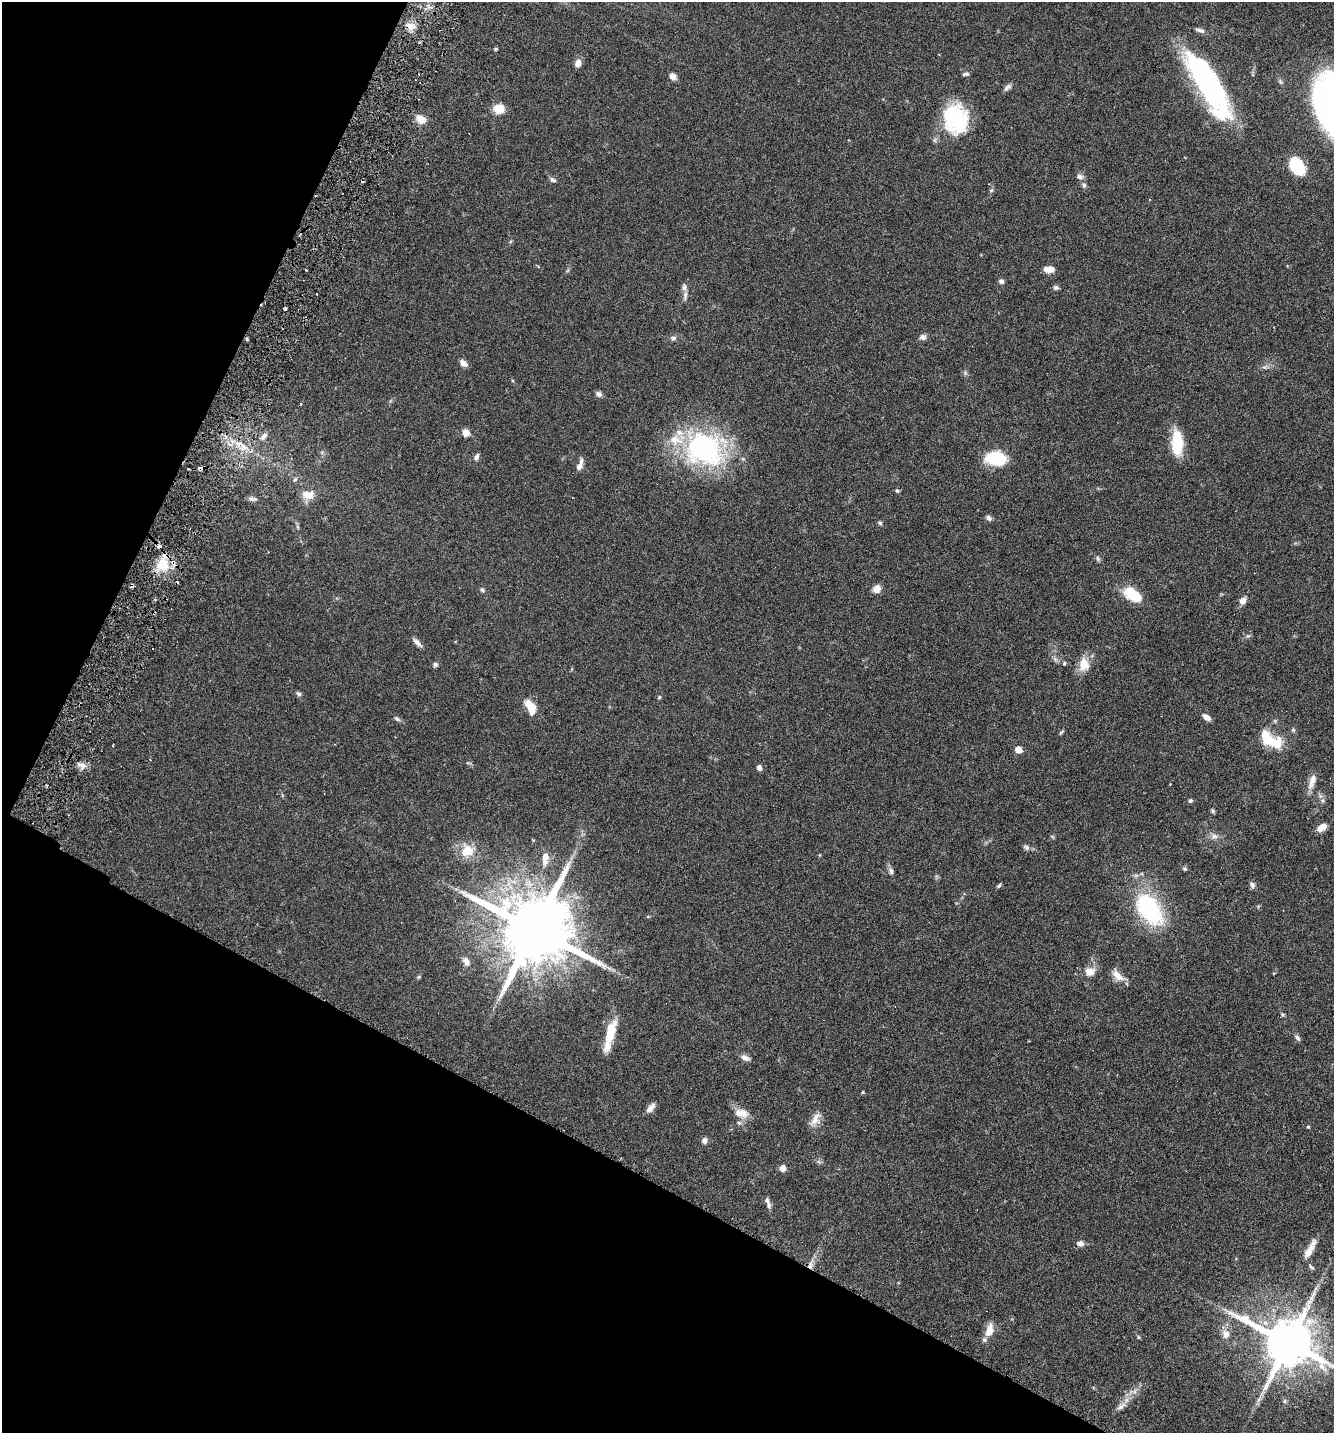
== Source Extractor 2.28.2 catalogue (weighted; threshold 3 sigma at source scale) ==
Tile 9 of 4 x 4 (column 1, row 3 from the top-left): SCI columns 203-1534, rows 1465-2895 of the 5866 x 5789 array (HDU 1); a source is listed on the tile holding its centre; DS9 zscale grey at full resolution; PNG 1336 x 1435 px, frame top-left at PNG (2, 2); no overlay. Shown black and unused: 27% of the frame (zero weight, under 3 of 6 exposures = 3% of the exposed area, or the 3 px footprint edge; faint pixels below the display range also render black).
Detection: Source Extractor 2.28.2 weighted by HDU 2 'WHT'; one run over the whole footprint, this tile lists its part. Background 0.0537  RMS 0.0032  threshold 0.0129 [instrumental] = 3 sigma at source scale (4.09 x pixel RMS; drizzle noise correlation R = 1.36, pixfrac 0.8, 0.05/0.05 arcsec/px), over >= 5 px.
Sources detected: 113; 1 inside a brighter object's white glare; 6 cosmic-ray / hot-pixel residue — not listed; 7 inside a brighter listed object's ellipse — not listed separately; the other 99 listed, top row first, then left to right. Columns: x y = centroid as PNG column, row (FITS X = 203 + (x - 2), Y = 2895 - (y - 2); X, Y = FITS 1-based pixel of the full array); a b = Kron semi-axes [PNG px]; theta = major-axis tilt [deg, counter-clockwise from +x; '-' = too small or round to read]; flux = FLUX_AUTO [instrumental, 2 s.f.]
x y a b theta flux
411 26 11 7 -5 1.7
1200 30 14 5 -20 0.94
495 49 6 4 90 0.33
578 63 8 7 - 1.9
966 74 8 4 5 0.61
673 76 7 6 - 1.9
1209 84 73 23 -62 56
1007 87 13 5 46 0.9
498 109 11 9 -3 4.5
421 119 14 10 -37 2.7
956 119 32 26 -82 20
1297 167 12 8 -56 23
1080 176 8 6 -44 1.1
553 180 9 5 -36 0.76
1084 185 7 5 -81 0.75
1049 269 11 7 4 2.5
1001 281 6 6 - 0.75
684 287 9 7 88 0.97
1056 288 6 6 - 0.68
923 337 9 7 0 1
673 338 8 6 0 0.68
463 363 9 6 -40 1.6
599 394 8 6 -31 0.9
466 433 8 7 - 2.2
264 436 11 6 46 1.2
1177 443 25 11 -90 11
704 449 49 42 -27 43
476 457 9 5 68 0.81
996 459 20 13 -6 12
579 466 9 7 52 1.3
200 468 4 3 - 1.4
295 479 5 4 - 0.4
897 491 6 5 - 0.47
308 495 16 11 -6 3.1
253 499 12 5 -3 0.93
988 518 7 5 -33 0.95
880 523 6 4 -16 0.47
159 546 4 3 - 2.8
1097 558 7 5 -74 0.56
162 565 16 15 - 7
877 589 8 7 - 2.4
482 590 6 5 - 0.55
1132 594 19 11 -36 8.9
1242 601 8 6 58 1.9
417 642 15 5 -44 1.1
1064 663 5 4 - 0.35
1084 664 18 13 -85 3.7
435 665 6 6 - 0.6
299 694 7 5 -41 0.62
659 697 5 4 - 0.38
531 707 19 9 -63 4.3
1206 717 9 5 -38 1.7
397 719 10 4 -39 0.61
1293 730 5 5 - 0.44
1061 732 8 3 42 0.39
1270 739 31 14 -32 8.8
1018 750 5 5 - 5.7
81 765 12 5 -25 1.3
759 768 6 5 - 0.87
1312 781 22 8 72 2.5
1190 801 6 5 - 0.48
1212 811 7 4 -82 0.41
1322 827 10 6 31 3
1214 836 9 6 -15 1.1
1026 847 9 6 -37 0.78
467 851 14 12 24 5.5
545 858 18 8 84 2.4
1185 869 5 5 - 0.41
891 871 9 6 -68 0.92
1252 885 8 6 -54 0.86
999 886 7 4 44 0.48
1149 909 44 25 -55 25
534 929 20 16 -27 3600
466 961 12 8 -62 1.7
1090 971 14 10 0 2.7
1118 975 19 9 -44 2.7
1282 1014 7 4 -58 0.41
610 1035 40 10 75 7.7
1297 1037 8 5 -40 0.72
745 1058 11 6 -25 1.4
863 1092 4 4 - 0.28
651 1108 13 6 49 1.6
741 1113 19 11 -10 3.3
815 1119 20 9 61 2.5
1308 1127 4 3 - 0.29
704 1140 7 6 - 1.1
782 1168 5 4 - 2.9
768 1202 16 5 -71 1.2
1080 1243 9 7 -16 1.2
1308 1252 15 8 60 2.8
810 1265 9 4 68 1.1
1311 1267 11 4 -43 0.63
989 1330 17 9 73 3.4
1226 1334 12 10 -87 2.3
1138 1337 5 4 - 0.34
1288 1342 15 12 -28 1600
1259 1399 8 5 45 0.82
1284 1401 6 5 - 0.49
1121 1406 16 6 37 1.6
Overlapping masked pixels (flux is a lower limit): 3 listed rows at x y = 200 468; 159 546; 810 1265
Isophote crosses this tile's border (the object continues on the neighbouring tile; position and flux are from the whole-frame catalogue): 1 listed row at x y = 1288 1342